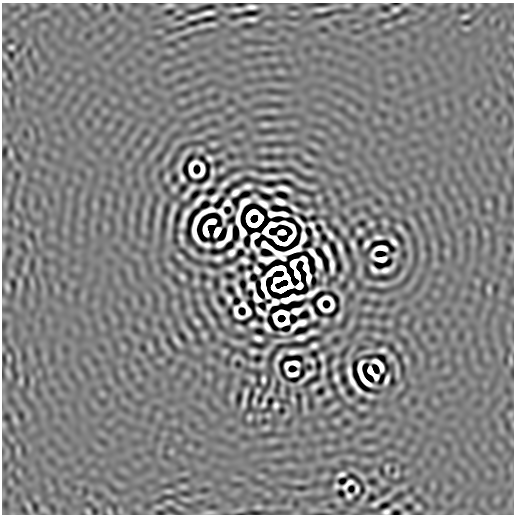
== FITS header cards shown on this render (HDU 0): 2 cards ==
NAXIS1  =                  512
NAXIS2  =                  512

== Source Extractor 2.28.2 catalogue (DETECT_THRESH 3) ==
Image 512 x 512 px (HDU 0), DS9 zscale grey, 1 PNG px = 1 image px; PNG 516 x 516 px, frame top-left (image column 1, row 512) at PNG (2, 3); no overlay
Background -1.48e-06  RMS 2.5e-04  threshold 7.49e-04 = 3 sigma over >= 5 px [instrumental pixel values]
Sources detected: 238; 25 with non-positive FLUX_AUTO (blend fragments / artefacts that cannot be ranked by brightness) are not listed; the other 213 listed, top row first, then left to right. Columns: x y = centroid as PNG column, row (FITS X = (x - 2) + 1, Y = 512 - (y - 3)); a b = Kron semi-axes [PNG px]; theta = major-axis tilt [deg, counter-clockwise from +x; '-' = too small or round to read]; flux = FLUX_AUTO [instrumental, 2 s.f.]
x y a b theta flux
169 5 10 4 11 0.042
251 7 9 4 2 0.072
321 9 10 3 6 0.061
395 9 6 4 11 0.046
237 10 9 3 2 0.057
207 13 14 3 12 0.088
465 16 6 3 18 0.034
193 17 11 3 11 0.061
251 19 11 3 2 0.073
203 26 14 5 17 0.045
11 47 5 3 - 0.033
3 75 7 4 -90 0.02
265 124 13 4 3 0.052
213 144 8 5 -9 0.03
277 150 9 6 0 0.032
10 153 9 4 -87 0.037
209 158 6 4 -40 0.046
308 158 9 4 -19 0.039
266 164 6 3 -2 0.044
180 165 9 3 72 0.052
221 170 4 3 - 0.03
212 172 6 3 88 0.043
236 176 9 4 24 0.054
289 176 9 3 -16 0.054
167 177 7 4 84 0.037
270 177 14 4 1 0.096
182 178 7 4 -71 0.059
207 184 10 4 35 0.077
224 184 8 4 40 0.066
247 186 8 4 10 0.073
174 188 4 4 - 0.029
192 188 7 4 40 0.046
284 189 13 4 -14 0.086
267 190 13 4 -11 0.072
236 192 9 4 34 0.089
186 195 9 3 53 0.052
214 198 10 5 42 0.07
304 198 7 3 -18 0.042
319 198 7 5 78 0.025
199 200 14 4 45 0.083
280 202 10 5 -19 0.11
227 203 7 6 - 0.039
244 203 12 6 45 0.074
263 204 12 5 -35 0.098
488 204 7 4 -72 0.032
294 208 9 3 -39 0.058
159 210 11 6 77 0.041
208 211 15 4 22 0.044
309 212 7 4 27 0.043
186 214 12 4 61 0.087
283 214 10 4 -10 0.1
171 219 20 5 79 0.087
211 221 9 5 13 0.12
300 222 13 3 -48 0.047
385 222 8 5 -63 0.028
183 223 8 4 66 0.06
322 223 6 3 -49 0.033
371 224 4 4 - 0.035
311 225 7 4 -48 0.046
400 228 6 3 -48 0.044
205 231 10 4 -78 0.17
344 231 9 5 -70 0.032
359 231 5 5 - 0.051
217 232 8 5 64 0.21
282 232 7 4 1 0.26
315 234 9 4 -63 0.061
329 234 10 4 -50 0.081
229 235 14 5 77 0.12
255 236 8 5 34 0.11
378 237 7 4 -1 0.054
181 238 8 3 -78 0.054
303 238 12 5 77 0.041
289 240 13 4 50 0.19
393 241 9 4 -49 0.079
278 242 13 4 -35 0.053
316 243 4 3 - 0.026
221 244 9 5 28 0.089
367 244 7 4 59 0.06
207 245 14 4 -18 0.042
239 245 7 6 - 0.035
353 245 8 4 -71 0.064
340 248 13 4 -73 0.1
381 248 13 5 8 0.0059
294 250 17 4 23 0.12
247 251 4 3 - 0.026
327 251 13 5 -63 0.1
231 252 8 5 41 0.073
312 252 9 4 -53 0.072
395 255 6 3 15 0.031
180 257 5 3 - 0.031
218 258 7 5 8 0.064
304 259 7 5 -31 0.038
381 259 13 5 -11 0.045
244 260 8 5 -19 0.067
318 262 12 5 -73 0.12
332 265 13 4 -86 0.099
231 268 7 4 5 0.054
306 268 8 5 -75 0.13
374 269 8 4 -43 0.063
257 270 7 5 -53 0.07
386 270 15 4 22 0.078
210 271 9 5 -27 0.043
247 275 7 4 80 0.048
297 275 8 4 -65 0.36
182 277 5 4 - 0.04
286 277 7 5 -45 0.071
308 277 9 4 87 0.14
341 277 6 5 - 0.028
278 279 8 4 16 0.34
223 282 5 4 - 0.038
20 283 7 5 -90 0.035
209 284 4 3 - 0.029
381 284 12 5 -3 0.051
251 285 8 6 -35 0.043
299 286 6 5 - 0.12
7 287 10 4 -74 0.037
264 287 20 5 -76 0.068
285 288 15 5 29 0.078
237 289 16 4 -69 0.082
489 289 8 5 -81 0.031
312 293 15 4 33 0.12
341 296 15 3 -61 0.056
257 298 9 5 -58 0.056
290 298 19 5 14 0.19
229 299 8 5 -69 0.063
275 302 6 5 - 0.074
217 306 21 4 -54 0.083
268 306 6 4 60 0.022
296 311 11 5 20 0.093
261 312 12 4 -33 0.015
311 312 17 4 -63 0.057
339 317 7 3 60 0.052
211 320 12 5 -55 0.044
325 321 4 4 - 0.035
197 322 5 4 - 0.041
301 323 9 5 14 0.096
253 324 7 5 8 0.056
294 326 9 4 53 0.067
267 327 9 5 -56 0.072
239 328 6 3 -22 0.038
312 332 9 4 12 0.061
282 333 5 2 - 0.023
189 334 13 5 -55 0.043
204 335 9 5 -80 0.03
301 337 10 5 14 0.079
258 338 8 4 -16 0.073
176 341 10 3 -54 0.059
314 346 7 5 26 0.056
399 347 7 4 -71 0.03
383 350 7 4 2 0.053
253 351 6 5 - 0.053
225 352 7 5 1 0.024
265 352 5 4 - 0.039
294 352 13 4 5 0.1
236 357 10 4 33 0.021
279 357 10 4 57 0.077
322 357 6 4 -75 0.049
391 357 4 3 - 0.03
9 358 7 4 -90 0.017
406 360 8 5 -64 0.028
510 360 7 4 -71 0.024
311 361 9 4 -23 0.038
295 363 8 4 -22 0.087
335 363 6 3 58 0.035
287 364 7 4 52 0.043
262 365 8 5 49 0.027
379 365 15 5 -49 0.023
323 370 7 3 78 0.046
349 371 9 4 -81 0.073
397 371 22 2 -89 0.029
307 376 17 4 41 0.074
376 376 4 4 - 0.063
336 378 7 4 -86 0.06
252 379 4 3 - 0.028
263 379 6 3 88 0.046
387 379 9 3 70 0.065
21 381 11 4 85 0.029
352 381 26 4 -55 0.083
315 386 7 4 39 0.053
341 390 6 3 -71 0.039
257 391 4 3 - 0.03
246 393 9 3 76 0.048
328 393 5 4 - 0.041
232 396 10 5 85 0.034
369 396 6 3 -13 0.043
293 399 7 3 -73 0.036
304 400 13 4 87 0.046
254 402 5 3 - 0.028
244 403 8 3 79 0.047
263 404 6 3 68 0.038
276 405 6 5 - 0.051
362 408 10 5 0 0.029
249 417 4 3 - 0.03
15 420 9 4 -68 0.038
387 467 6 3 72 0.027
341 474 7 4 18 0.054
396 474 7 4 63 0.026
348 484 13 5 39 0.03
336 486 5 4 - 0.04
368 488 4 3 - 0.031
357 489 7 3 83 0.042
168 491 9 4 0 0.028
349 496 5 4 - 0.046
169 502 9 4 8 0.027
378 502 18 3 30 0.081
28 506 9 4 -71 0.033
396 506 5 3 - 0.037
258 507 6 6 - 0.024
418 507 4 3 - 0.031
88 512 7 4 -63 0.025
109 512 8 4 -81 0.022
386 512 6 5 - 0.055
209 513 13 4 3 0.046
At the frame edge (FLAGS 8, measured only in part): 1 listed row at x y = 386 512
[25 non-positive-flux detections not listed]